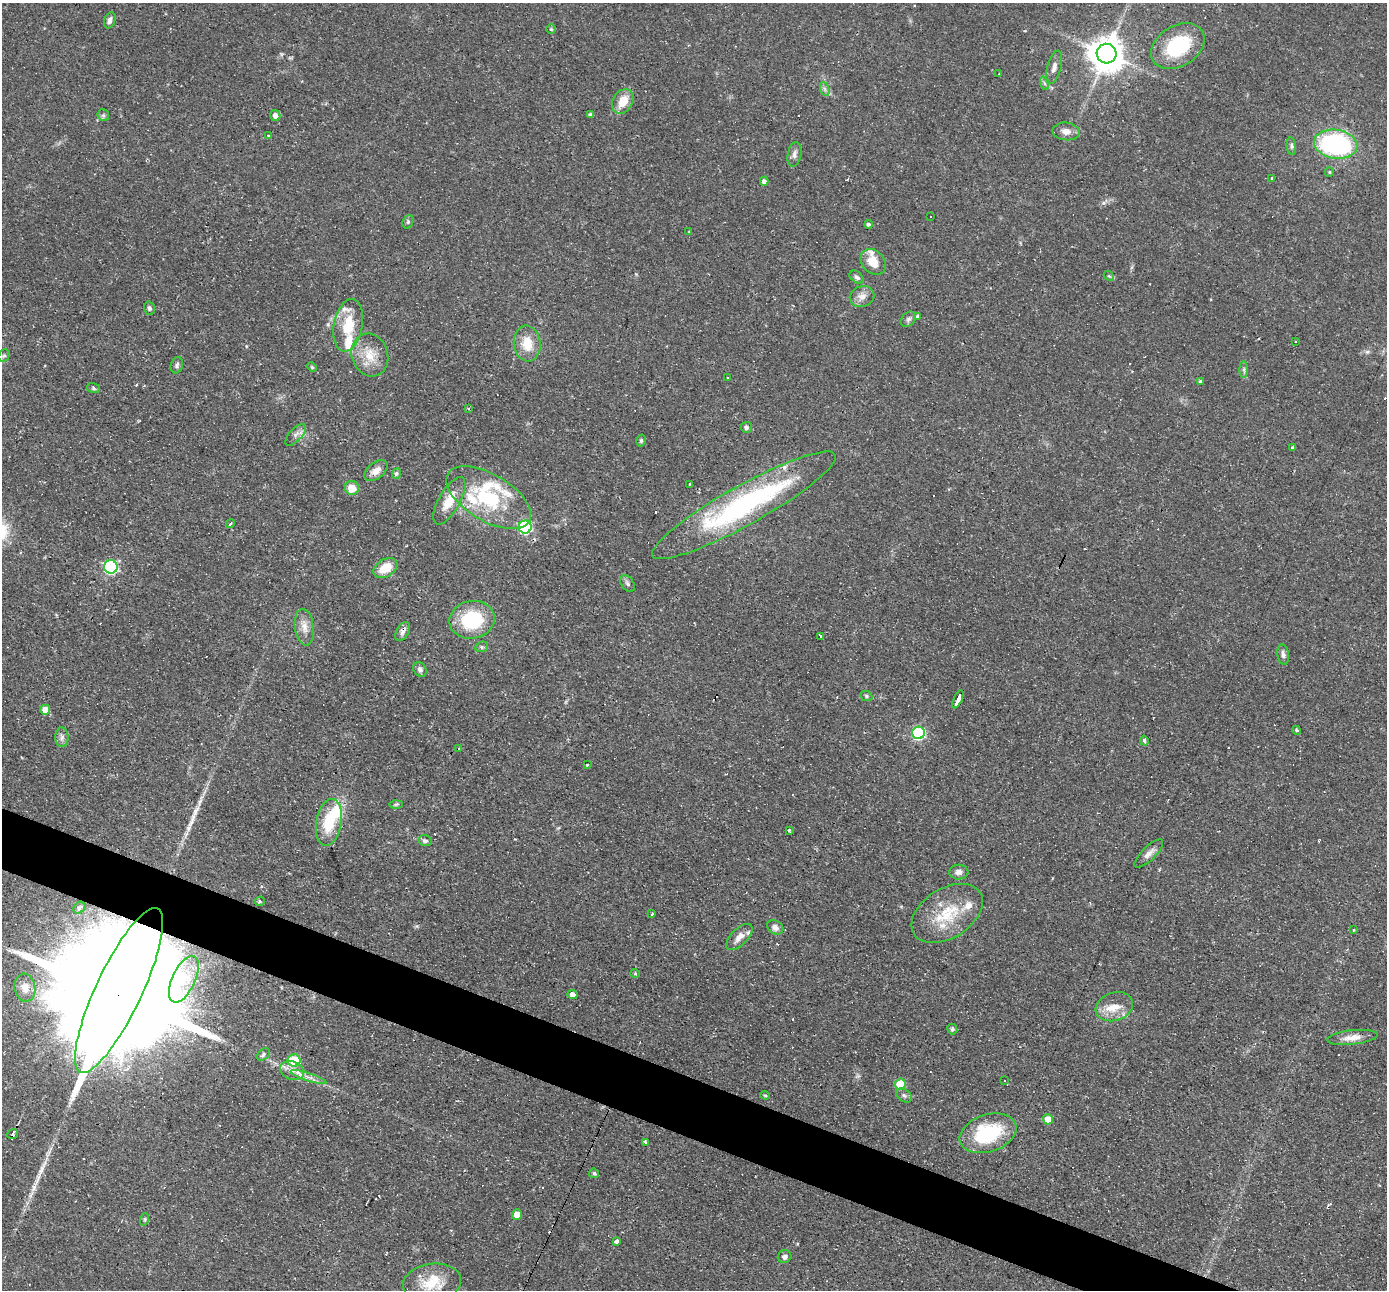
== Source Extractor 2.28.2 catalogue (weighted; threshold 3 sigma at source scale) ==
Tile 6 of 4 x 4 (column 2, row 2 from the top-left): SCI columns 1387-2771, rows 2846-4133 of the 5542 x 5557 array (HDU 1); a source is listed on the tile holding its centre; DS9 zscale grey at full resolution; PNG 1389 x 1292 px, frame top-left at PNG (2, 3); each listed source drawn as its Kron ellipse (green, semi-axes under 4 px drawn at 4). Shown black and unused: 4% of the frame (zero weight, under 2 of 3 exposures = <1% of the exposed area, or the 3 px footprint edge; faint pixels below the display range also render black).
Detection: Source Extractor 2.28.2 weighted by HDU 2 'WHT'; one run over the whole footprint, this tile lists its part. Background 0.0583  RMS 0.0047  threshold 0.021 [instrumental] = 3 sigma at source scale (4.5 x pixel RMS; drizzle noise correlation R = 1.50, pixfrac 1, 0.05/0.05 arcsec/px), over >= 5 px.
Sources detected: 136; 12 cosmic-ray / hot-pixel residue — neither listed nor drawn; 10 inside a brighter listed object's ellipse — not listed separately; the other 114 listed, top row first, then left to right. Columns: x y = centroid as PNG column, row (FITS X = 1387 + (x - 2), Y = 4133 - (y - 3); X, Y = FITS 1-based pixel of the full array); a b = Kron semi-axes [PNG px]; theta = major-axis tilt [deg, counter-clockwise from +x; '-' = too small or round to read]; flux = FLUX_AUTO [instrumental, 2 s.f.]
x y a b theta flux
110 20 8 5 71 1.8
551 29 4 4 - 0.52
1178 46 29 20 32 28
1106 54 10 10 - 1000
1054 67 17 7 75 2.7
999 73 3 2 - 0.3
1044 83 7 4 -71 1
825 89 7 4 -71 1.1
623 101 13 10 60 7.6
591 114 4 4 - 1.5
103 115 6 5 - 0.98
275 115 5 5 - 2.3
1066 131 13 9 -6 3.2
268 136 3 2 - 0.73
1336 144 22 14 -8 73
1291 146 9 4 -84 1
794 154 12 6 79 2.1
1329 172 5 4 - 0.57
1272 178 3 3 - 1.2
764 181 4 4 - 1.7
930 217 2 2 - 0.5
408 222 7 5 70 0.83
868 224 4 4 - 1
689 232 3 2 - 0.45
873 262 14 11 -49 8
1109 276 6 4 -42 0.61
857 277 8 5 -42 1.3
862 297 12 10 21 3.6
149 308 7 5 -74 1.2
917 316 3 3 - 1.5
908 319 9 6 45 1.4
348 325 26 14 79 15
1295 341 3 2 - 0.6
527 344 18 13 -83 10
370 355 22 18 -70 10
4 356 6 5 - 0.94
177 365 8 6 73 1.2
312 367 5 4 - 0.6
1244 370 8 4 -90 1.1
728 378 2 2 - 0.4
1200 381 3 3 - 0.57
93 388 6 5 - 0.85
469 408 3 3 - 0.55
746 427 5 5 - 1.1
296 435 13 6 46 2.3
641 440 6 4 75 0.71
1293 447 3 3 - 1.3
376 471 13 8 37 4.2
397 474 5 4 - 0.87
690 484 3 2 - 0.52
352 488 7 7 - 6.9
489 498 47 23 -31 37
449 501 26 10 60 9.3
744 505 104 20 29 98
230 524 5 3 - 0.52
525 527 6 6 - 66
111 567 7 6 - 82
385 568 13 8 32 8.2
627 583 9 6 -53 1.4
472 620 23 19 10 30
304 627 18 9 -82 4.6
403 631 10 6 61 2.4
821 636 4 3 - 1.5
482 647 6 5 - 0.88
1283 655 10 5 -79 1.8
420 670 8 6 -57 1.6
866 696 6 5 - 0.82
958 699 10 3 64 19
45 710 5 5 - 5.1
1296 730 4 3 - 0.56
919 733 6 6 - 59
62 737 10 6 90 1.8
1144 741 5 3 - 1.6
459 748 3 3 - 1
587 765 4 3 - 0.54
396 804 6 4 2 0.77
329 822 23 12 80 17
789 830 3 3 - 0.7
425 841 6 5 - 1.3
1149 853 19 7 44 3
959 872 9 7 2 2.3
260 901 5 4 - 0.9
79 908 6 5 - 0.96
947 913 39 25 32 22
652 914 3 2 - 0.61
775 927 9 6 -33 2.5
1354 930 3 3 - 0.87
739 937 17 8 44 4
635 973 4 4 - 0.48
184 979 25 11 65 12
25 988 14 10 -81 3.9
119 990 91 23 65 43000
573 995 5 4 - 2.8
1114 1007 19 14 19 8.2
952 1029 5 5 - 0.91
1352 1037 25 7 6 4.9
263 1054 7 5 42 1.2
294 1060 6 6 - 22
292 1071 12 9 -23 3.9
308 1077 18 4 -17 3.2
1005 1080 3 2 - 0.84
900 1084 5 5 - 13
765 1095 4 4 - 0.49
904 1095 9 6 -37 1.4
1048 1119 5 5 - 7.6
988 1133 29 18 18 33
13 1134 5 4 - 1.7
645 1142 3 3 - 2.7
594 1173 5 4 - 0.96
517 1214 5 5 - 5.3
145 1219 6 4 72 0.64
616 1241 4 3 - 2.2
785 1257 7 6 - 1.8
432 1283 29 19 8 15
Overlapping masked pixels (flux is a lower limit): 3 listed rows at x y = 525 527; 403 631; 119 990